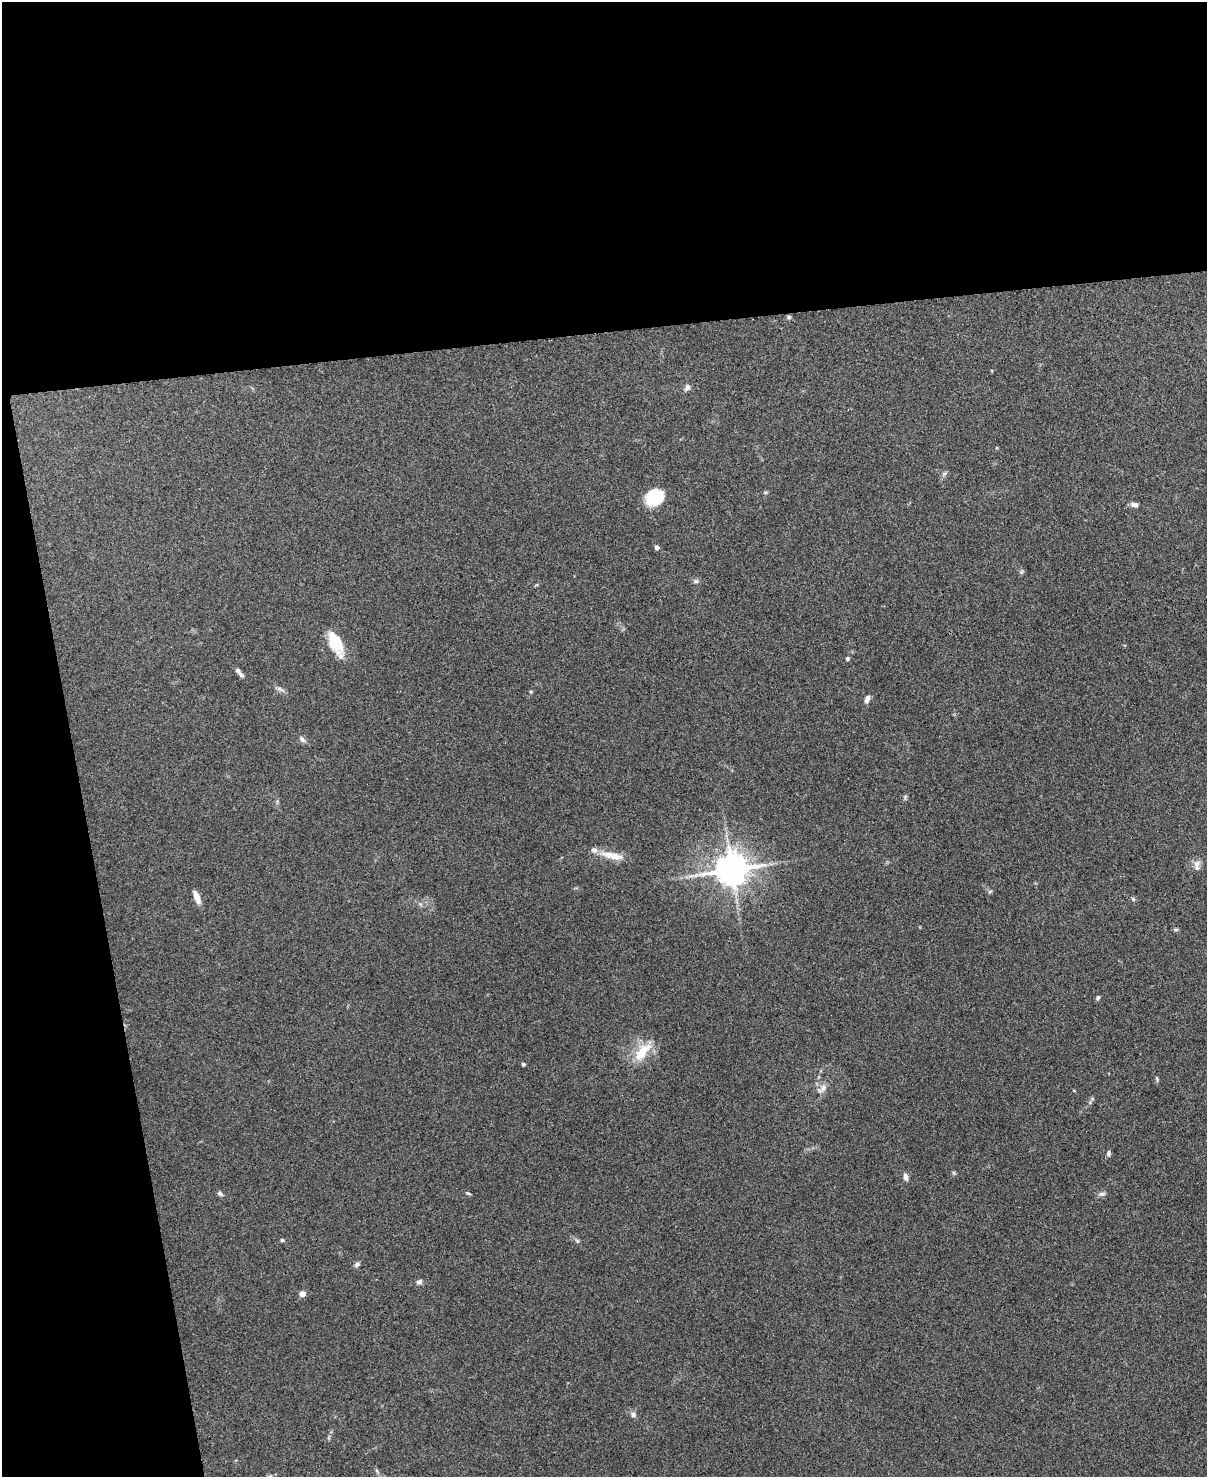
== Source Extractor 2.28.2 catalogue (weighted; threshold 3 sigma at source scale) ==
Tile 1 of 4 x 3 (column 1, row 1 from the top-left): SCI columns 9-1213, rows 3087-4561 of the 4836 x 4812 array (HDU 1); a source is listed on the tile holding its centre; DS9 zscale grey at full resolution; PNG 1209 x 1479 px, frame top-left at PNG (2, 2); no overlay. Shown black and unused: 29% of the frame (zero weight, under 3 of 4 exposures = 1% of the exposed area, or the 3 px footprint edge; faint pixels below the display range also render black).
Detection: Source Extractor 2.28.2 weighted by HDU 2 'WHT'; one run over the whole footprint, this tile lists its part. Background 0.349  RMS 0.01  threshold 0.045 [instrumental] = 3 sigma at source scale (4.5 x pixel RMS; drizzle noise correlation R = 1.50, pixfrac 1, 0.05/0.05 arcsec/px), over >= 5 px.
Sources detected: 40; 3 inside a brighter listed object's ellipse — not listed separately; the other 37 listed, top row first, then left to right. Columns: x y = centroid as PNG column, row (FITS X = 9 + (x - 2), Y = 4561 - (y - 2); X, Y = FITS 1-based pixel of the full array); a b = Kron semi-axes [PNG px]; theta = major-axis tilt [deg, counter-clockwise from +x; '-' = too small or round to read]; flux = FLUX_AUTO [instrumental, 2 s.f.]
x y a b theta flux
789 317 5 5 - 2.2
687 387 7 6 - 4
654 497 20 17 34 30
1134 505 10 6 -12 3.3
657 547 5 4 - 3.8
696 581 7 6 - 2.2
332 639 49 11 -66 22
847 658 4 4 - 1.5
237 670 7 5 -57 2.7
280 689 12 4 -26 3
531 692 5 3 - 0.93
867 699 10 5 72 4.3
302 739 9 6 -44 3.1
905 797 6 5 - 1.5
612 856 33 8 -12 15
1196 864 10 8 51 5.6
732 869 10 9 - 2100
696 875 7 5 45 2.5
990 891 6 4 20 1.4
197 897 15 6 -69 8.8
1133 899 6 4 -46 1.4
1176 929 6 4 1 1.5
1098 997 6 5 - 1.9
642 1052 31 13 50 24
523 1064 4 4 - 2.1
1157 1078 7 3 -81 1.4
823 1088 12 7 54 5.7
1109 1153 7 5 83 2.2
905 1177 10 6 -72 3.3
468 1193 7 4 -21 1.5
220 1194 8 5 -29 2.3
1102 1194 9 5 12 2.6
282 1240 4 4 - 1.3
357 1264 8 5 40 2.6
419 1282 8 6 16 2.8
302 1294 4 4 - 11
633 1414 8 7 - 3.3
Overlapping masked pixels (flux is a lower limit): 1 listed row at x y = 789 317